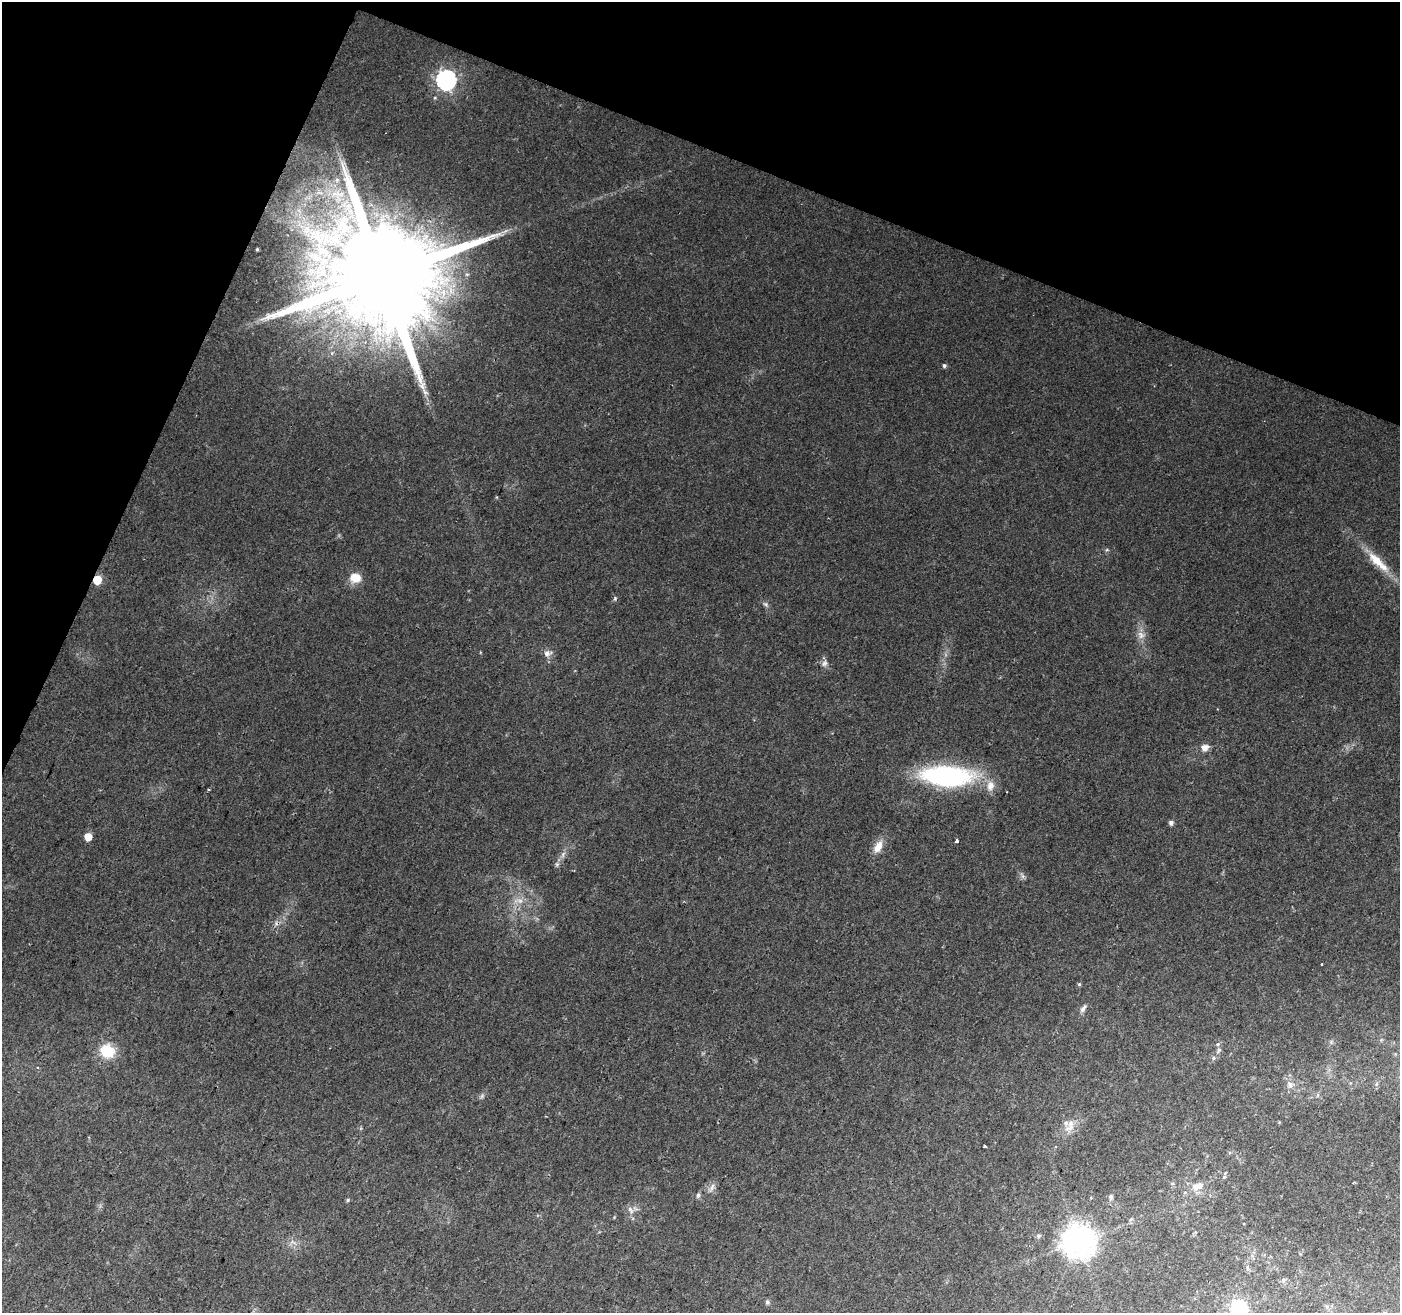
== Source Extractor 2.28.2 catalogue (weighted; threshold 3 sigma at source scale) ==
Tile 2 of 4 x 4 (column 2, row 1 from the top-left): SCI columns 1405-2802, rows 4207-5517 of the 5598 x 5724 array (HDU 1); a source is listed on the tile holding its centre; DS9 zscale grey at full resolution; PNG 1402 x 1315 px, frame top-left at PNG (2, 2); no overlay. Shown black and unused: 20% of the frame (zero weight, under 2 of 3 exposures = <1% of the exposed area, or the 3 px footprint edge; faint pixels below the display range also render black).
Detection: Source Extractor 2.28.2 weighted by HDU 2 'WHT'; one run over the whole footprint, this tile lists its part. Background 0.0236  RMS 0.0039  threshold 0.0176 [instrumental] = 3 sigma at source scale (4.5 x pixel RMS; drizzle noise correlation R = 1.50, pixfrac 1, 0.0396/0.0396 arcsec/px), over >= 5 px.
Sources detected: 55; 1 too faint to see at this stretch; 2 cosmic-ray / hot-pixel residue — not listed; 2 inside a brighter listed object's ellipse — not listed separately; the other 50 listed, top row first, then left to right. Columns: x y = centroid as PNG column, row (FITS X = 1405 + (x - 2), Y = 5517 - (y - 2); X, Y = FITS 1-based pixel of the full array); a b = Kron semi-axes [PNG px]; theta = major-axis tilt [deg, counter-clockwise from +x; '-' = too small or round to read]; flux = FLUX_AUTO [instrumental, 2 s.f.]
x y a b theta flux
446 80 8 8 - 170
435 98 5 3 - 0.42
337 180 6 5 - 0.85
257 249 3 3 - 0.46
383 275 32 24 63 17000
944 365 5 5 - 0.9
1107 550 6 4 -17 0.53
1378 562 39 11 -44 10
355 578 15 12 -4 5.7
97 580 6 5 - 11
615 598 6 4 78 0.55
766 604 9 6 -44 1
1141 635 12 9 -45 2.7
547 653 10 7 9 2.3
825 663 10 7 57 1.5
1204 748 9 8 - 2.7
946 776 38 15 -3 85
990 786 15 10 82 3.8
1171 823 5 5 - 1.4
88 836 6 5 - 5.5
956 841 4 3 - 3.6
878 847 18 9 61 4.6
563 854 10 5 69 1.4
557 864 6 5 - 0.8
1023 876 7 6 - 1
519 901 17 6 -2 2.6
1079 984 5 4 - 0.52
1083 1008 11 6 57 1.4
1219 1050 9 5 61 1.1
107 1051 15 13 -34 12
1214 1058 6 5 - 0.74
1376 1084 6 4 88 0.7
1290 1085 9 8 - 2.1
1071 1123 13 9 77 3.5
985 1146 3 3 - 1.5
1224 1177 6 5 - 0.71
1353 1183 3 2 - 0.45
1198 1186 19 10 21 5.2
712 1187 13 6 65 1.7
698 1195 7 5 80 0.95
1111 1197 6 5 - 1.1
348 1200 5 4 - 0.57
630 1210 11 5 -58 1.5
1038 1236 7 5 16 0.85
1079 1241 10 10 - 740
293 1242 12 4 -21 1.3
1247 1268 8 5 -71 0.89
1283 1280 6 5 - 0.88
767 1302 6 5 - 0.94
1239 1308 7 7 - 81
Overlapping masked pixels (flux is a lower limit): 2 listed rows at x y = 383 275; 97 580
Isophote crosses this tile's border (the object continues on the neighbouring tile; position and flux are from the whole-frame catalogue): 1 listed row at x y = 1239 1308